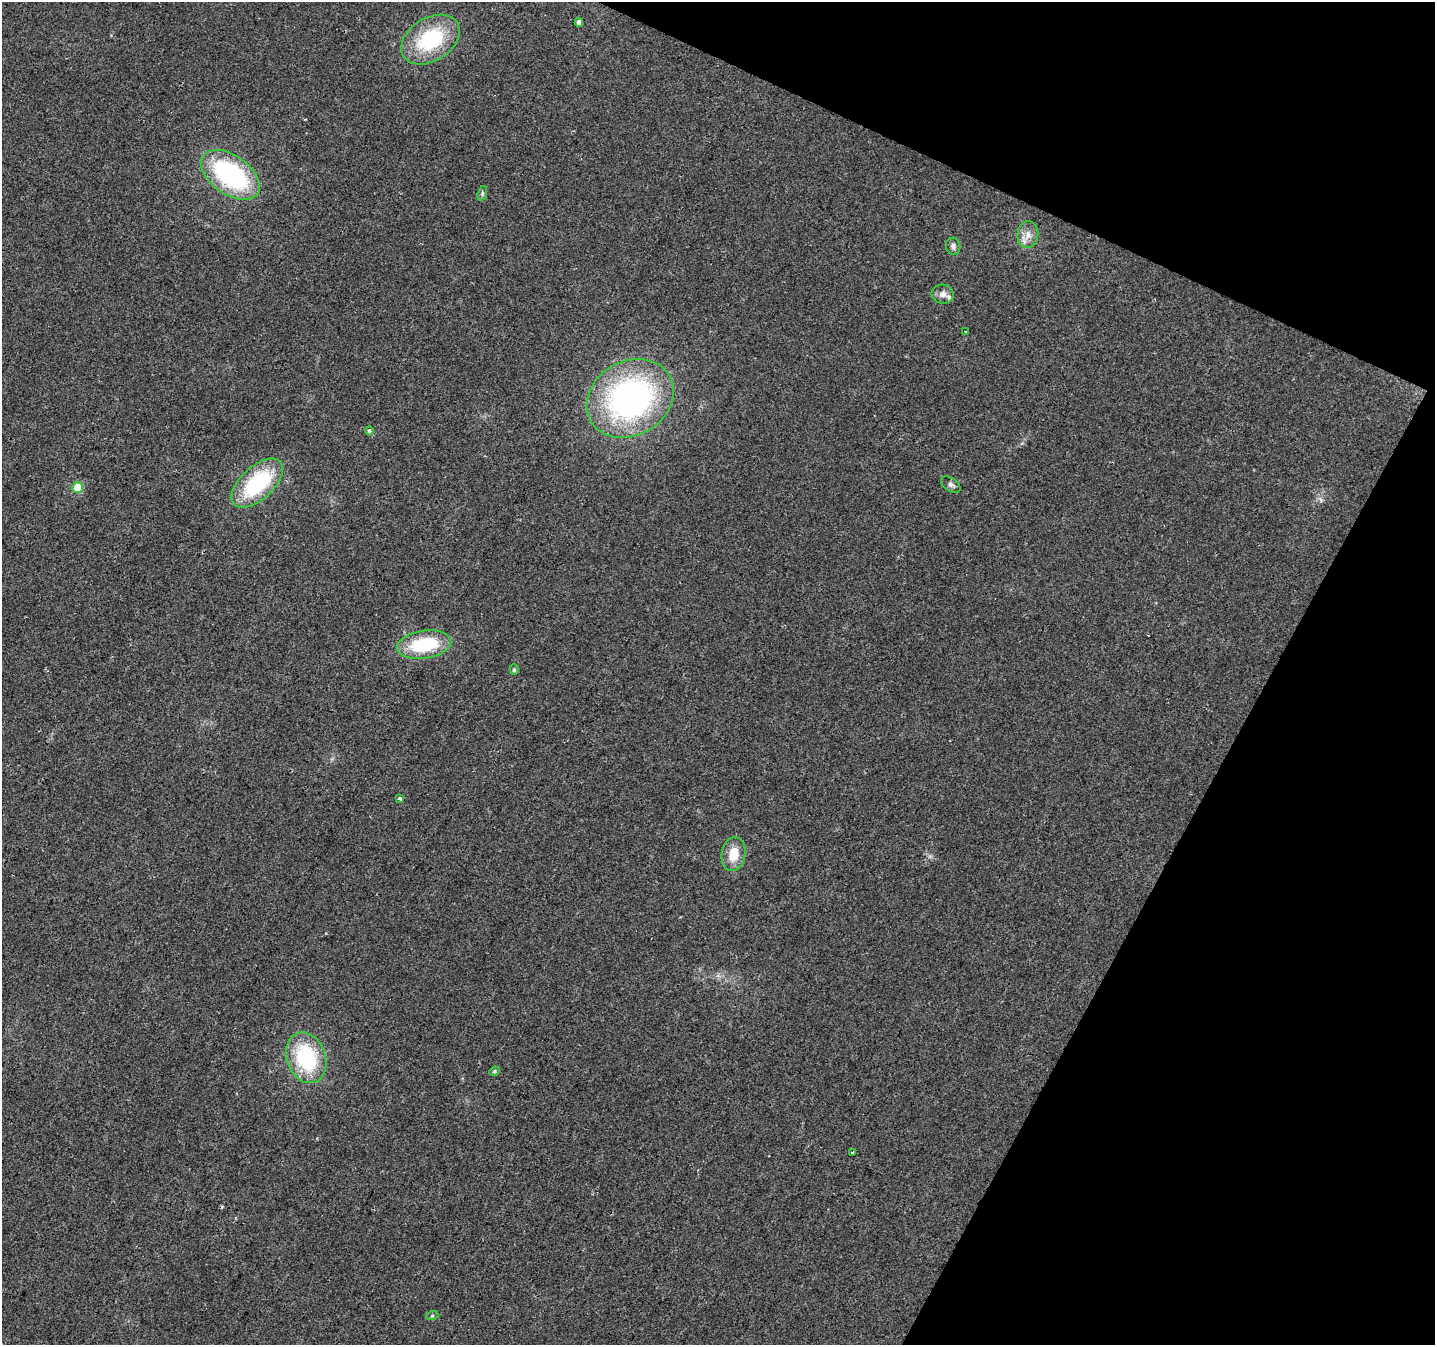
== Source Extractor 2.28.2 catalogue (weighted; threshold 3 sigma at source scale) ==
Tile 8 of 4 x 4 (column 4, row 2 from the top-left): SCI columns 4301-5733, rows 2889-4231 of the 5740 x 5842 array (HDU 1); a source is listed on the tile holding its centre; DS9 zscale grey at full resolution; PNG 1437 x 1347 px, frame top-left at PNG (2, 2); each listed source drawn as its Kron ellipse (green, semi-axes under 4 px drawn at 4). Shown black and unused: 22% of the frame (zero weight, under 2 of 3 exposures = <1% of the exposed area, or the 3 px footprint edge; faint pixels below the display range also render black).
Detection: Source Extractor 2.28.2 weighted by HDU 2 'WHT'; one run over the whole footprint, this tile lists its part. Background 0.0516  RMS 0.0083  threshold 0.0372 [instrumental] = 3 sigma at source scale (4.5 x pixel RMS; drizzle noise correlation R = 1.50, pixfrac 1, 0.0396/0.0396 arcsec/px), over >= 5 px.
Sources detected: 23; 1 cosmic-ray / hot-pixel residue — neither listed nor drawn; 1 inside a brighter listed object's ellipse — not listed separately; the other 21 listed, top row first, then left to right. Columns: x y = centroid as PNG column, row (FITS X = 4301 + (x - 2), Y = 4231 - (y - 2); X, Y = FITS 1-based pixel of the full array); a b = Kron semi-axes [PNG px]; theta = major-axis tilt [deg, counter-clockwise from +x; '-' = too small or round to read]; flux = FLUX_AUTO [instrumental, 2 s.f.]
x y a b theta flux
579 22 4 4 - 4.1
430 40 32 21 32 64
230 175 33 19 -35 130
482 193 7 4 73 1.5
1028 235 13 10 84 7.4
953 246 9 7 -75 2.9
943 294 11 9 -6 5.2
966 332 3 3 - 1.6
630 398 45 37 30 250
369 431 4 3 - 3.2
257 483 31 16 43 75
951 484 11 6 -34 3.1
77 488 5 5 - 25
424 645 27 14 9 53
514 670 5 4 - 1.5
400 798 3 3 - 5.1
733 854 17 11 81 16
306 1058 26 19 -70 70
494 1071 5 4 - 1.3
852 1152 3 3 - 1.7
432 1316 6 4 19 1.2